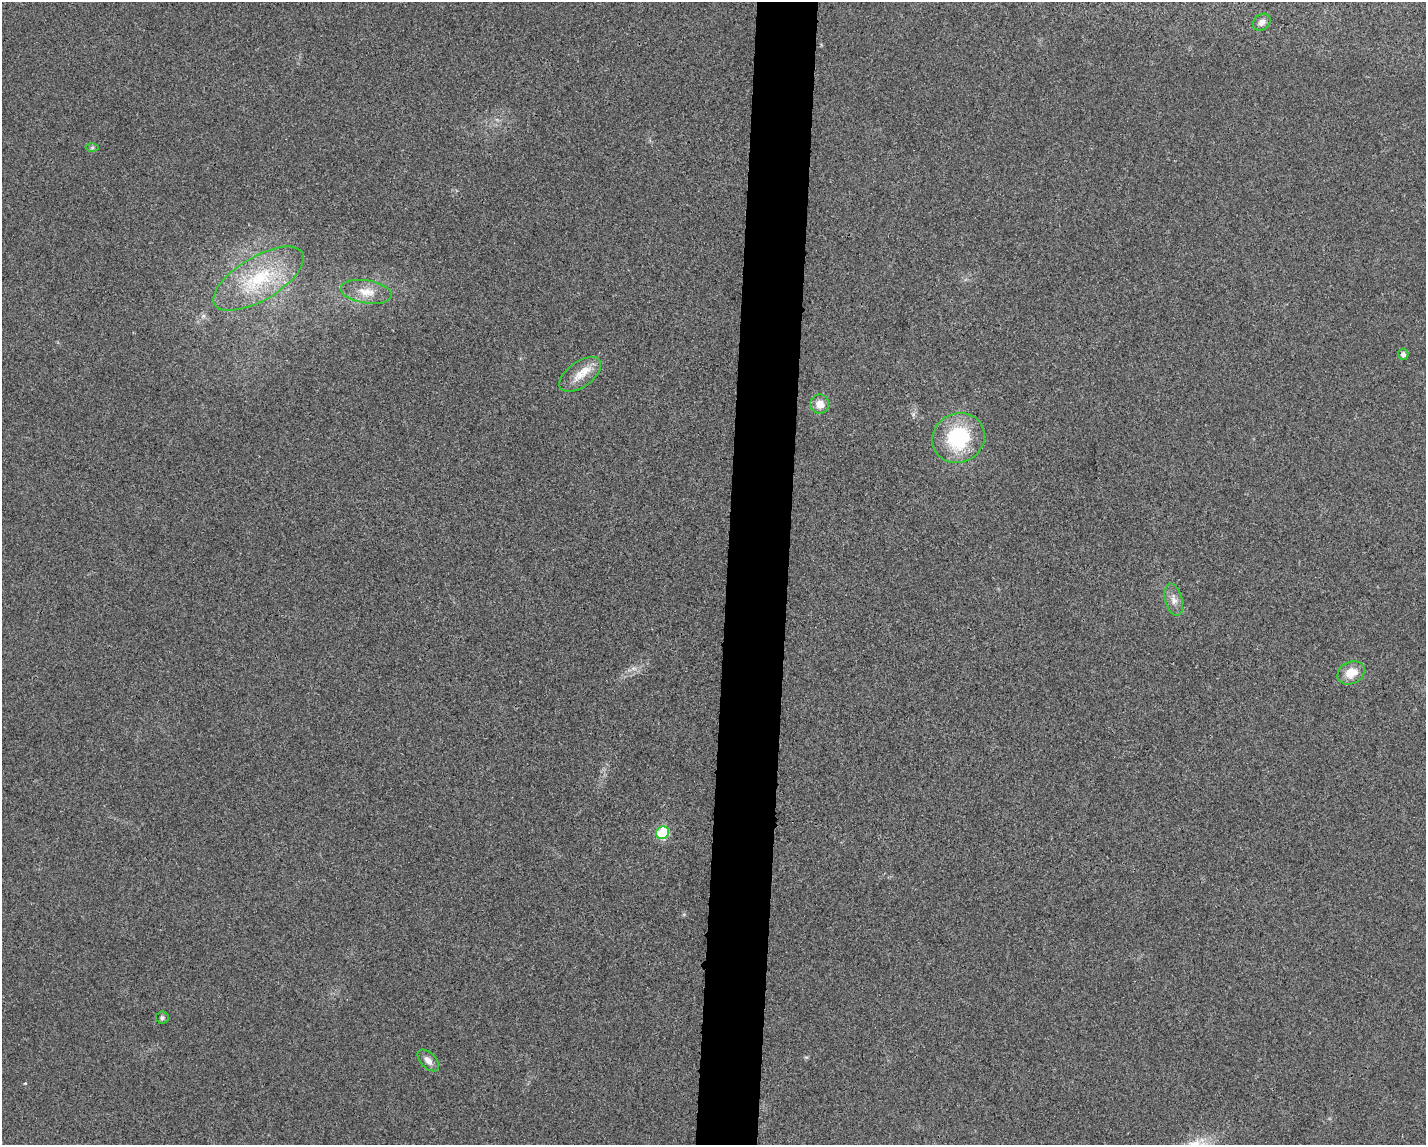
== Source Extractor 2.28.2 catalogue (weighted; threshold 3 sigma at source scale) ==
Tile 8 of 3 x 4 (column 2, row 3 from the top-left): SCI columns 1533-2956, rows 1148-2290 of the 4599 x 4579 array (HDU 1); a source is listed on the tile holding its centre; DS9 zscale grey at full resolution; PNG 1428 x 1147 px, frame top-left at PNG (2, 2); each listed source drawn as its Kron ellipse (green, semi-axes under 4 px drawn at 4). Shown black and unused: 4% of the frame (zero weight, under 3 of 4 exposures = <1% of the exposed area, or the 3 px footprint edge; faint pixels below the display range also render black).
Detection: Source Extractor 2.28.2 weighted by HDU 2 'WHT'; one run over the whole footprint, this tile lists its part. Background 0.0249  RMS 0.006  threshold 0.0268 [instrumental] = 3 sigma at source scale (4.5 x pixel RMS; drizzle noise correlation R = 1.50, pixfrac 1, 0.05/0.05 arcsec/px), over >= 5 px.
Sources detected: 13; all 13 listed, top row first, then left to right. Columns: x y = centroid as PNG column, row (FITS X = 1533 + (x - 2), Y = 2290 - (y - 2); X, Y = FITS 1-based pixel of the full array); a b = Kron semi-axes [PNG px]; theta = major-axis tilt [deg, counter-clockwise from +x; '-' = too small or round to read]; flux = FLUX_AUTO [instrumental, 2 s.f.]
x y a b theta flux
1262 22 10 7 42 2.8
92 147 6 4 1 0.94
259 279 51 21 31 40
366 292 26 11 -9 9.9
1403 354 5 5 - 2.2
580 374 24 12 36 9.4
820 404 9 9 - 5.6
958 438 27 24 28 43
1174 600 16 8 -76 4.4
1351 673 14 11 27 9
663 833 6 6 - 30
162 1018 6 6 - 1.2
428 1060 13 7 -46 3.4